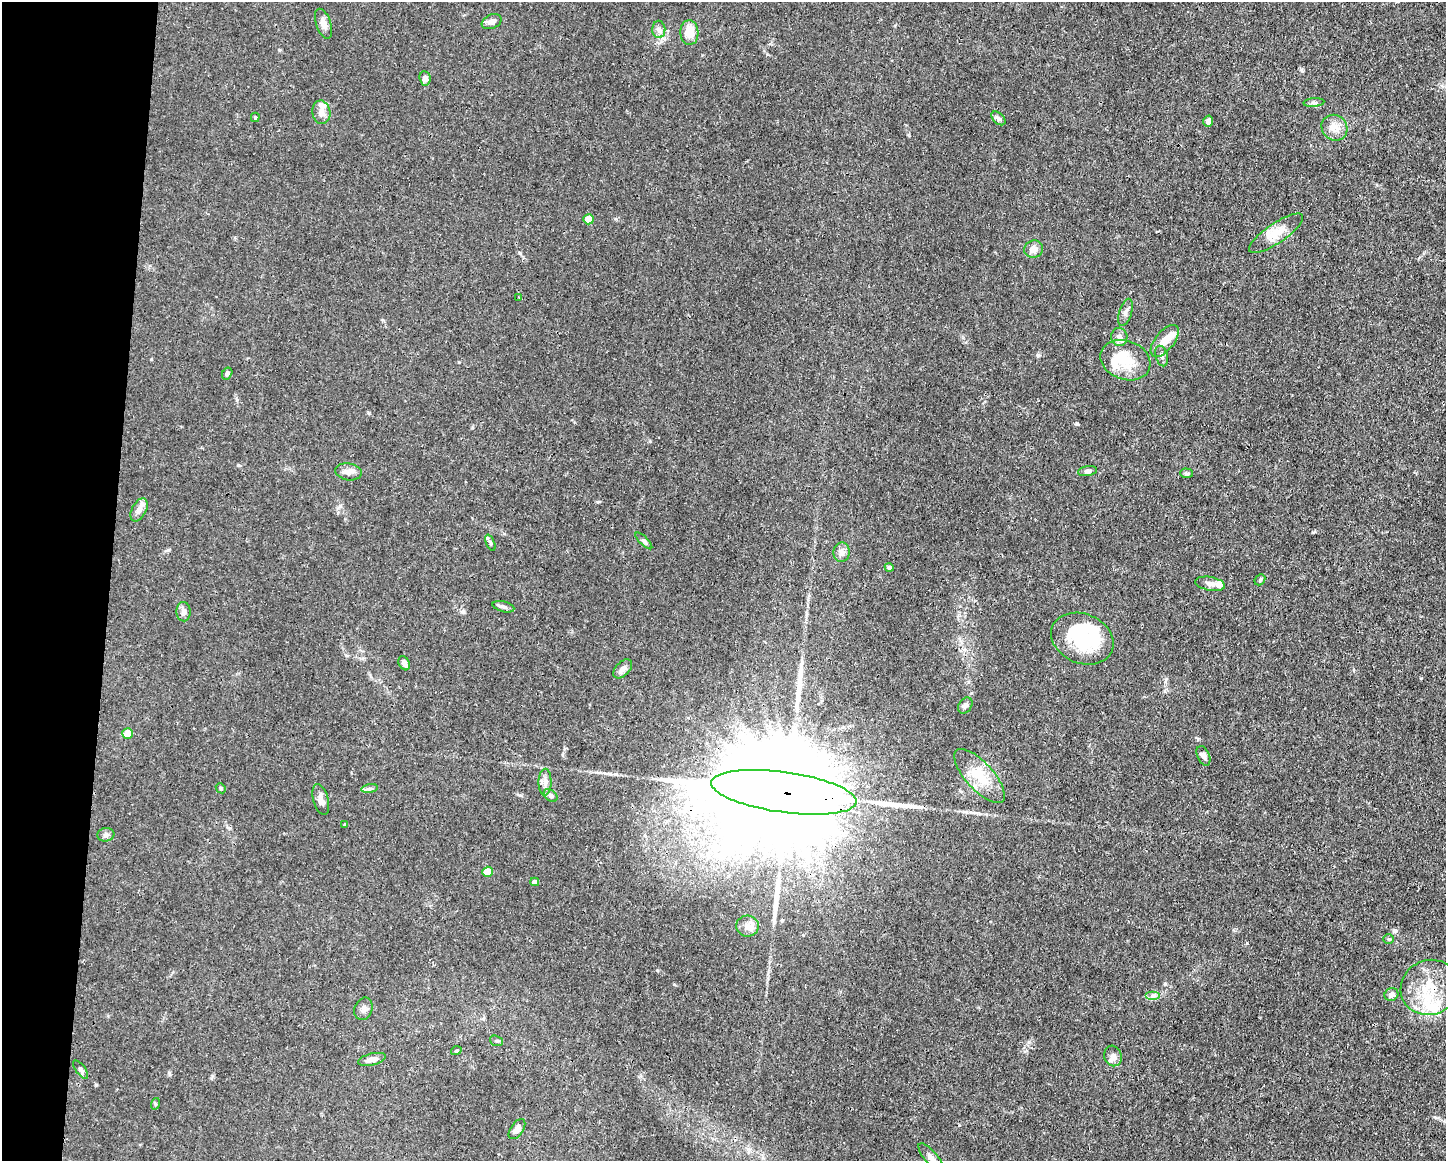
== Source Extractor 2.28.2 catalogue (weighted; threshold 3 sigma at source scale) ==
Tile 7 of 3 x 4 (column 1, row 3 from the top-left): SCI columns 112-1555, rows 1161-2319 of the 4666 x 4638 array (HDU 1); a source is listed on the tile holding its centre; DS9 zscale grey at full resolution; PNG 1448 x 1163 px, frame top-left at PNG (2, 2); each listed source drawn as its Kron ellipse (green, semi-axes under 4 px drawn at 4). Shown black and unused: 8% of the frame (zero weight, under 3 of 4 exposures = <1% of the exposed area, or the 3 px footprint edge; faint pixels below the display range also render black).
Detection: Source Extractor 2.28.2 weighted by HDU 2 'WHT'; one run over the whole footprint, this tile lists its part. Background 0.0154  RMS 0.0025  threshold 0.0113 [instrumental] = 3 sigma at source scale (4.5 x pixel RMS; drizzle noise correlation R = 1.50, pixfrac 1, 0.05/0.05 arcsec/px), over >= 5 px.
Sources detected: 80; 4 inside a brighter object's white glare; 3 long thin detections or spike segments (spike, bleed or trail) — neither listed nor drawn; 9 inside a brighter listed object's ellipse — not listed separately; the other 64 listed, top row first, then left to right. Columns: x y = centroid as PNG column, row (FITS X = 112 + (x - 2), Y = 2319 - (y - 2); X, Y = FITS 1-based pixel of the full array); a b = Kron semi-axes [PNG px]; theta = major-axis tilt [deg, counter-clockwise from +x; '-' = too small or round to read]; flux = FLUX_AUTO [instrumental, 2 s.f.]
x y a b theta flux
492 22 10 7 24 1.4
324 24 15 7 -71 1.5
659 29 8 6 -88 0.91
689 33 12 9 -87 3.4
425 78 7 5 -84 1.1
1314 102 10 4 5 0.6
321 112 12 9 -81 1.5
255 117 4 3 - 0.33
998 118 8 5 -44 0.75
1208 121 6 4 74 1.1
1334 128 13 12 - 2.4
588 219 5 5 - 4.9
1276 233 32 10 34 4.2
1034 249 9 8 - 1.9
519 297 3 3 - 0.2
1125 312 14 6 72 1
1119 337 9 8 - 1.4
1165 341 19 9 51 3
1162 356 10 6 -72 0.82
1125 360 26 19 -20 7
227 373 6 5 - 0.7
1088 471 9 5 9 0.67
348 472 13 8 -9 1.5
1187 473 6 4 -1 0.44
139 510 13 7 62 1.6
644 541 11 4 -45 0.56
490 543 8 4 -68 0.51
842 552 9 8 - 1.3
889 567 4 4 - 1
1260 580 6 5 - 0.37
1210 584 15 6 -10 1.4
503 607 11 5 -14 0.76
183 612 9 7 -86 0.99
1082 639 32 24 -23 15
404 663 7 5 -61 1.1
623 669 11 6 46 1.3
965 705 9 6 54 0.85
128 734 5 5 - 4.4
1203 756 10 6 -65 0.92
980 776 34 13 -48 7.3
545 782 13 6 89 1.4
221 788 5 4 - 0.34
370 789 8 4 9 0.57
784 792 73 20 -8 24000
551 795 8 5 -40 0.58
321 800 16 7 -75 1.5
345 824 4 3 - 0.23
106 835 8 7 - 0.75
488 872 5 5 - 4.5
535 882 4 4 - 1.2
748 926 11 10 - 1.6
1389 939 5 4 - 0.34
1430 987 30 27 24 11
1391 995 7 6 - 1.2
1153 996 7 4 0 0.71
363 1009 11 8 69 1.1
496 1041 6 5 - 0.43
456 1051 5 3 - 0.26
1113 1056 10 8 -72 1.5
372 1059 14 5 13 1.6
81 1070 11 5 -54 0.63
155 1104 6 4 74 0.29
517 1129 11 6 55 1.6
932 1159 19 6 -50 1.6
Overlapping masked pixels (flux is a lower limit): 3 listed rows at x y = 784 792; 1430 987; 932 1159
Isophote crosses this tile's border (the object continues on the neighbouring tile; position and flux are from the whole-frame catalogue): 1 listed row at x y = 932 1159
Unlisted compact peaks at least as high as the median listed source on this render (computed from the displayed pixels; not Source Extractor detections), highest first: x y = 1313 532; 1395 931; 1077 424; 1301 69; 1038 355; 1247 943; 1166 679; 238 465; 1198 739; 1435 1117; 168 550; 650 441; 169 1073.